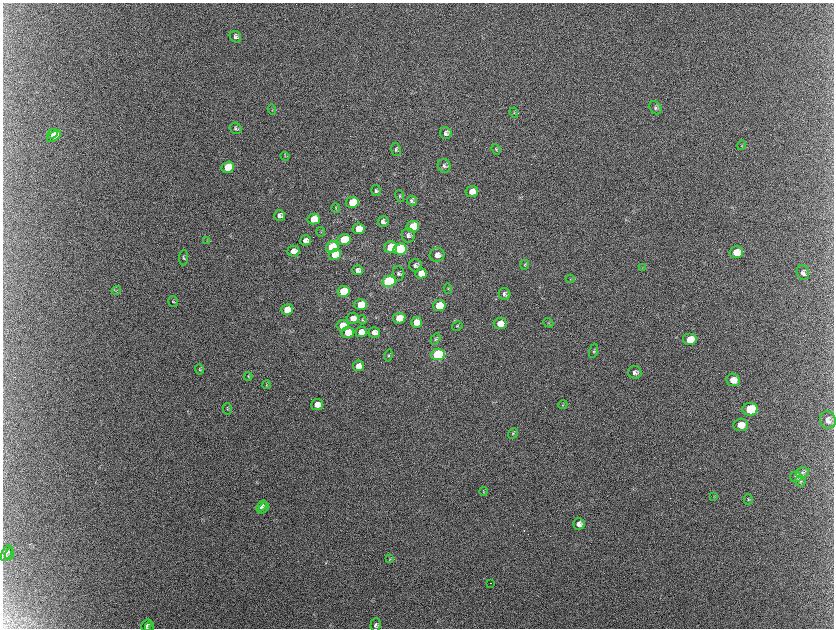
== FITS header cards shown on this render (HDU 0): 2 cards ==
NAXIS1  =                 1663 / length of data axis 1
NAXIS2  =                 1252 / length of data axis 2

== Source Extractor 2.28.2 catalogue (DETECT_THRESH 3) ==
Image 1663 x 1252 px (HDU 0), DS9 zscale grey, zoomed out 1/2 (1 PNG px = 2 x 2 image px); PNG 836 x 630 px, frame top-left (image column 1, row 1251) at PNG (3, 3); each listed source drawn as its Kron ellipse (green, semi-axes under 4 px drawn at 4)
Background 2130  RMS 31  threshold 93.8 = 3 sigma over >= 5 px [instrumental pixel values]
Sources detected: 113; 13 cannot appear on this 1/2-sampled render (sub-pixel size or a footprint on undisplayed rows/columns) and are neither listed nor drawn; the other 100 listed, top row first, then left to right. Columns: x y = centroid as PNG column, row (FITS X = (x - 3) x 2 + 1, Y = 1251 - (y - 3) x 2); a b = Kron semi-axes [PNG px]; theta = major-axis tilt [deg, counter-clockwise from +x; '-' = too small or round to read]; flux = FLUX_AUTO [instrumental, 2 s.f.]
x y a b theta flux
236 37 6 5 - 1.8e+04
656 108 7 5 -54 1.4e+04
272 109 5 3 - 6.4e+03
514 113 5 3 - 5.8e+03
236 128 6 5 - 1.3e+04
446 133 6 5 - 2.3e+04
53 134 6 2 42 5.8e+04
54 136 8 4 34 1.5e+05
742 145 5 3 - 5.1e+03
396 149 6 5 - 1.2e+04
496 149 5 3 - 8.0e+03
285 156 4 4 - 6.7e+03
445 166 7 6 - 1.7e+04
228 167 6 5 - 2.7e+05
376 191 5 4 - 1.3e+04
472 191 6 5 - 5.9e+04
400 196 6 4 -73 8.0e+03
412 201 5 4 - 1.5e+04
353 202 6 5 - 2.2e+05
336 208 5 3 - 6.5e+03
280 215 5 5 - 2.4e+04
314 219 6 5 - 1.5e+05
384 222 5 5 - 2.8e+04
413 226 6 5 - 1.9e+05
359 229 6 5 - 1.2e+05
321 232 5 2 - 3.8e+03
409 235 7 6 - 2.2e+04
306 240 5 5 - 3.3e+04
344 240 6 5 - 3.2e+05
207 241 3 2 - 3.6e+03
332 247 6 5 - 3.0e+05
391 247 6 5 - 1.3e+05
401 249 6 5 - 5.1e+05
294 251 6 5 - 4.4e+04
737 252 6 6 - 8.0e+04
335 255 6 5 - 1.9e+05
438 255 7 6 - 4.9e+04
184 258 8 4 86 1.1e+04
416 265 6 6 - 1.9e+04
525 265 5 3 - 6.6e+03
643 268 3 2 - 3.8e+03
358 270 5 5 - 3.1e+04
399 273 7 6 - 1.5e+04
421 273 6 5 - 6.9e+04
803 273 7 6 - 2.6e+04
571 279 4 3 - 6.1e+03
389 281 6 5 - 1.5e+06
448 289 5 3 - 5.9e+03
117 290 5 2 - 3.8e+03
344 291 6 5 - 3.7e+05
505 294 6 5 - 1.7e+04
173 302 5 4 - 8.6e+03
361 305 6 5 - 1.5e+05
440 306 6 5 - 1.9e+05
288 310 6 5 - 1.5e+05
353 318 6 5 - 4.7e+04
400 318 6 5 - 1.3e+05
363 320 4 3 - 6.4e+03
417 322 5 5 - 6.1e+04
549 323 5 3 - 7.3e+03
501 324 6 5 - 9.3e+04
343 325 6 5 - 1.2e+05
458 326 5 4 - 8.3e+03
348 332 6 5 - 1.2e+05
362 332 6 5 - 6.1e+04
375 332 5 5 - 3.8e+04
436 339 6 4 61 1.1e+04
690 340 7 6 - 1.2e+05
594 351 7 4 72 9.6e+03
389 355 6 3 78 9.0e+03
438 355 6 5 - 1.2e+06
359 366 5 5 - 5.4e+04
200 369 5 4 - 8.0e+03
635 372 7 6 - 2.4e+04
248 376 4 3 - 5.0e+03
733 380 7 6 - 6.0e+04
267 385 4 3 - 5.2e+03
318 404 6 5 - 6.3e+04
563 405 4 3 - 6.1e+03
228 409 6 3 -79 7.1e+03
751 409 8 6 0 3.3e+05
828 420 8 8 - 3.9e+04
741 425 7 6 - 7.4e+04
513 434 5 4 - 9.2e+03
803 472 6 5 - 1.6e+04
796 477 5 5 - 1.5e+04
801 481 5 5 - 1.2e+04
484 491 4 3 - 6.3e+03
714 496 3 2 - 3.7e+03
749 499 5 4 - 8.9e+03
262 506 6 4 50 1.7e+04
264 508 6 2 46 6.6e+03
579 524 6 5 - 3.2e+04
7 553 8 5 60 1.8e+04
10 554 6 2 70 6.9e+03
390 558 4 2 - 4.1e+03
491 583 2 1 - 4.7e+03
147 625 6 5 - 1.8e+04
376 625 7 5 86 1.6e+04
150 626 5 2 - 5.9e+03
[13 sub-pixel or undisplayed-footprint detections neither listed nor drawn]